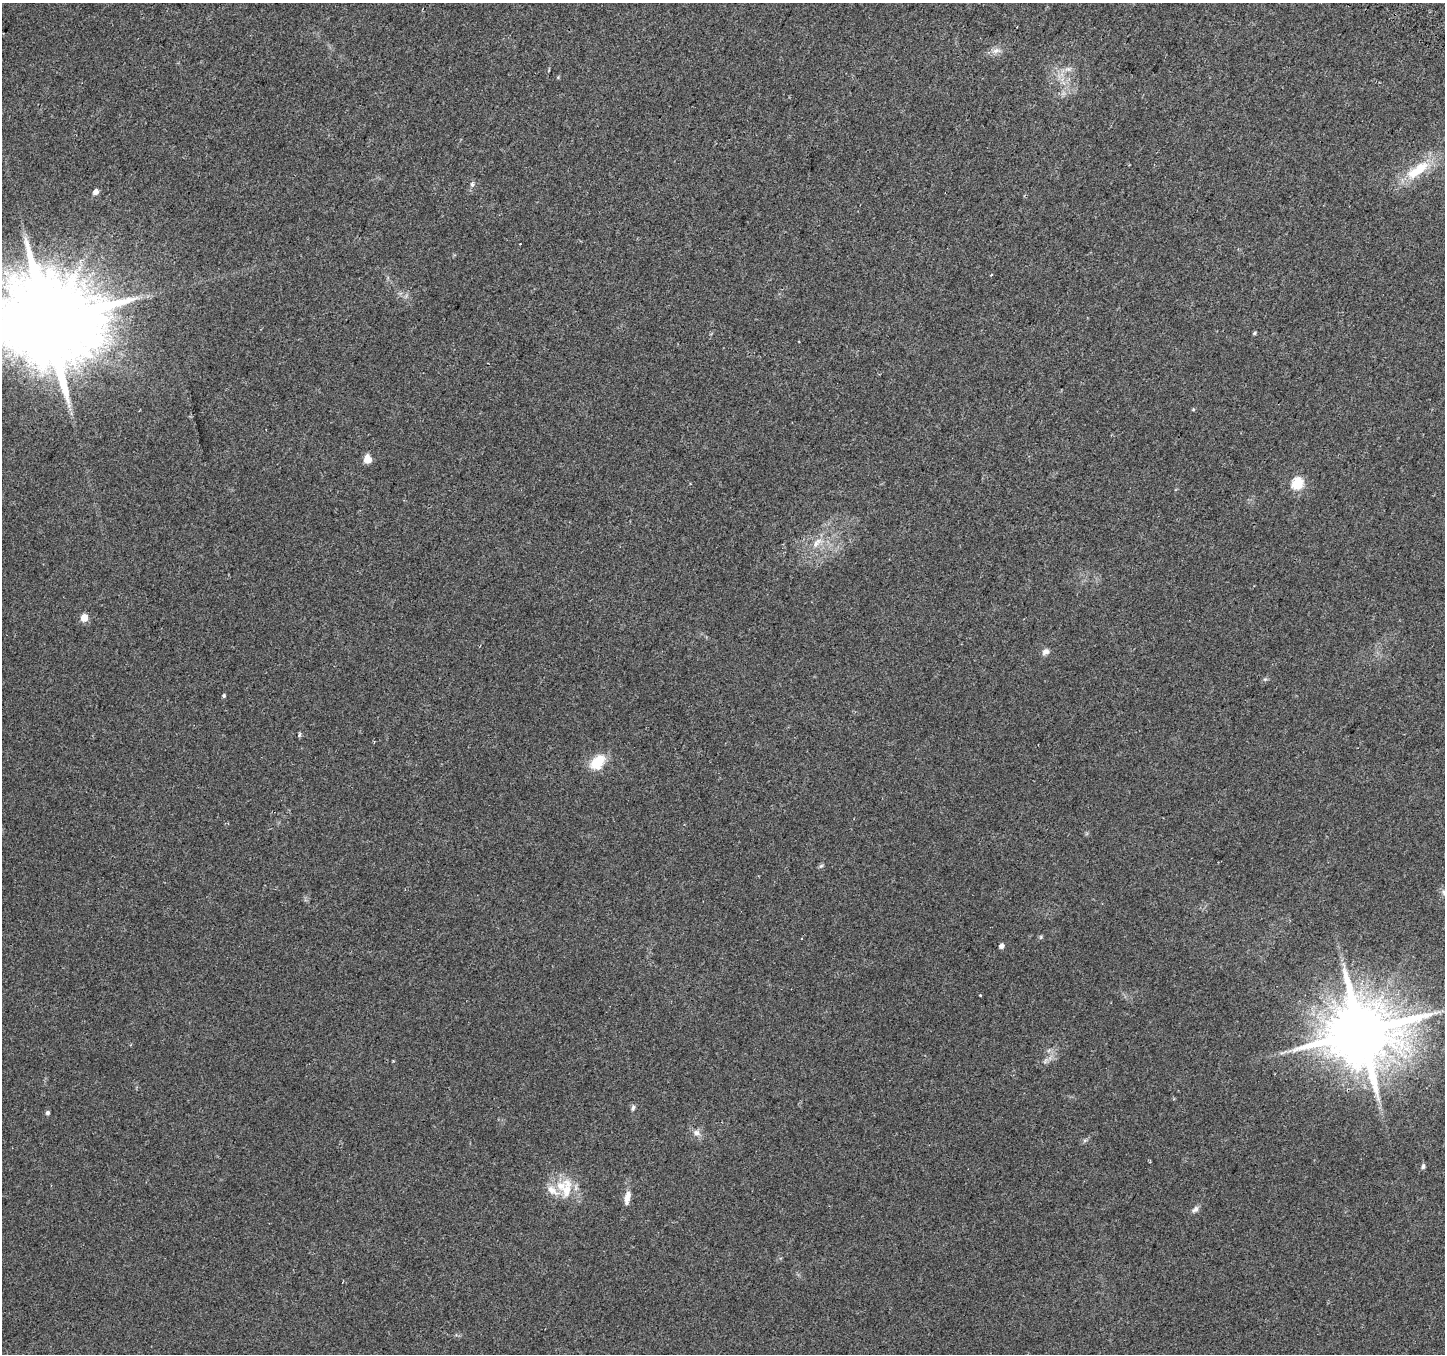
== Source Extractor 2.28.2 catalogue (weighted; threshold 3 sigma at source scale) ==
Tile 10 of 4 x 4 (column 2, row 3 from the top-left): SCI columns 1474-2916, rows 1603-2954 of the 5840 x 5975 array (HDU 1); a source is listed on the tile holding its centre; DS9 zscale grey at full resolution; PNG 1447 x 1356 px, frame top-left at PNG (2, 3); no overlay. Shown black and unused: <1% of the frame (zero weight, under 2 of 3 exposures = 3% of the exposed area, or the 3 px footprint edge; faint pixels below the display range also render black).
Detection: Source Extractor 2.28.2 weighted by HDU 2 'WHT'; one run over the whole footprint, this tile lists its part. Background 0.0522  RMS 0.0054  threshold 0.0243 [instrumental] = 3 sigma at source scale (4.5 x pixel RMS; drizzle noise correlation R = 1.50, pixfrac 1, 0.0396/0.0396 arcsec/px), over >= 5 px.
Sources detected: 34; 2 cosmic-ray / hot-pixel residue — not listed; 2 inside a brighter listed object's ellipse — not listed separately; the other 30 listed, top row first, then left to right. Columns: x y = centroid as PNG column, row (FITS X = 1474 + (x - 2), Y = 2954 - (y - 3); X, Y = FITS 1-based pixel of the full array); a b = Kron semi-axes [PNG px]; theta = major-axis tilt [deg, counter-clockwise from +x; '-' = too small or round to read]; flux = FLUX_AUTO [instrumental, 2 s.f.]
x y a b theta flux
996 50 10 7 17 2.7
1068 69 9 4 -4 1.6
1418 170 38 13 36 19
472 184 6 5 - 1.2
96 192 5 5 - 3.2
991 275 3 2 - 0.44
47 322 26 23 42 12000
1254 333 5 4 - 0.73
1193 409 5 4 - 0.57
368 459 9 7 -75 4.7
1297 484 6 6 - 47
817 543 19 7 51 5.2
84 618 5 5 - 9.9
1046 652 9 7 36 2.3
224 696 4 4 - 0.75
299 735 5 4 - 1.2
598 762 20 13 50 13
821 866 7 5 43 0.92
1041 937 6 4 89 0.7
1001 946 4 4 - 2.4
980 995 4 2 - 0.41
1361 1032 19 17 30 5500
1045 1061 9 3 59 1.2
633 1108 9 5 75 1.2
48 1113 5 4 - 1.4
696 1133 11 8 -12 2.8
1423 1166 6 5 - 1.5
561 1186 16 13 -22 11
627 1197 16 7 79 4.7
1195 1209 11 6 45 1.8
Overlapping masked pixels (flux is a lower limit): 1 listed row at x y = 1361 1032
Isophote crosses this tile's border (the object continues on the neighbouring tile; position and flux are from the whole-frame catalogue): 1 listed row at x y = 47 322